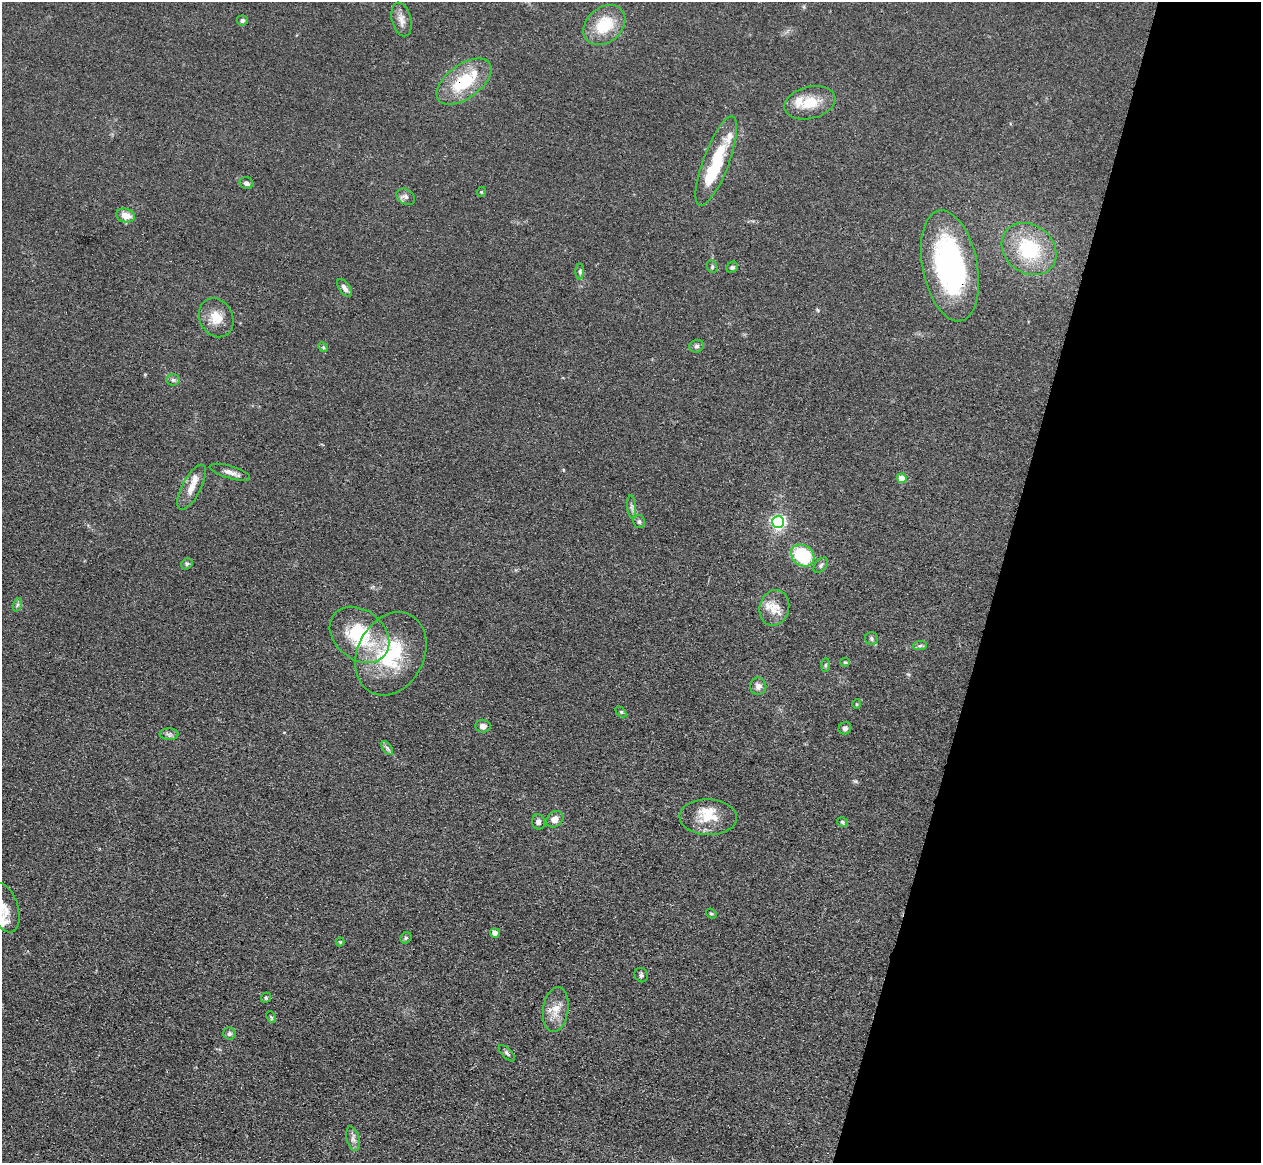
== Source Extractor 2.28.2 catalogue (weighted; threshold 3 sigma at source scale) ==
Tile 8 of 4 x 4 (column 4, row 2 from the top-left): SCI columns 3813-5071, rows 2686-3846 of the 5109 x 5248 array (HDU 1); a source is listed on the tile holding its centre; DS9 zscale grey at full resolution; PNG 1263 x 1165 px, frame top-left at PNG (2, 2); each listed source drawn as its Kron ellipse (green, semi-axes under 4 px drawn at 4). Shown black and unused: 21% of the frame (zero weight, under 3 of 4 exposures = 6% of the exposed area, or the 3 px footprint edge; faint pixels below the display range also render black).
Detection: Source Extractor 2.28.2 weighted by HDU 2 'WHT'; one run over the whole footprint, this tile lists its part. Background 0.0611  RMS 0.0075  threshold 0.0338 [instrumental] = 3 sigma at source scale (4.5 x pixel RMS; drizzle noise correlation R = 1.50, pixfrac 1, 0.05/0.05 arcsec/px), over >= 5 px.
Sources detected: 67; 1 inside a brighter object's white glare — neither listed nor drawn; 6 inside a brighter listed object's ellipse — not listed separately; the other 60 listed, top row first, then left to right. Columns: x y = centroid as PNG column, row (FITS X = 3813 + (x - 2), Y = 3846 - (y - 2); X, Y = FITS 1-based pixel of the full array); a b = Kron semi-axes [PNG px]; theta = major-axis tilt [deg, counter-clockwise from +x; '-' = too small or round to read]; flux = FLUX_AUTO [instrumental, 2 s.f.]
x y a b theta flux
401 19 17 9 -75 5.6
242 20 5 5 - 2.2
604 25 23 17 41 26
464 82 31 17 36 37
810 103 26 16 15 18
716 161 47 13 69 34
246 183 7 5 -20 2.4
481 192 5 3 - 0.69
406 197 10 7 -34 2.6
126 216 9 7 -12 8.4
1029 249 29 24 -39 50
950 266 56 27 -79 140
712 267 6 5 - 1.2
732 267 6 5 - 1.3
580 272 8 4 -90 1.4
345 288 10 5 -56 3.4
216 318 20 16 -63 12
696 346 7 6 - 1.9
323 347 5 4 - 1
173 380 6 6 - 1.7
230 472 21 6 -17 4.4
902 478 5 5 - 13
192 487 25 9 62 9.1
631 507 11 4 -85 2.1
639 522 6 6 - 1.6
778 522 6 6 - 180
803 555 12 10 -36 44
187 564 6 5 - 1.3
821 565 9 5 47 1.8
17 605 7 4 71 1.4
774 608 18 14 76 10
359 635 32 24 -39 50
871 638 6 6 - 1.6
920 646 7 4 2 1.5
391 654 43 33 63 58
845 662 5 4 - 0.98
825 665 7 4 88 1.1
758 686 9 8 - 3.7
857 704 5 4 - 0.8
621 712 6 4 -45 0.94
483 726 7 6 - 3.8
845 728 6 6 - 2
169 734 9 5 0 2.1
387 748 8 4 -53 1.7
708 817 29 18 -2 17
555 819 9 7 38 5.9
538 822 7 6 - 2.3
842 822 5 4 - 1.2
4 908 25 14 -72 10
711 913 5 4 - 1.1
495 933 5 4 - 3.9
406 938 6 5 - 1.4
340 942 4 4 - 0.73
641 975 7 6 - 1.6
266 998 5 4 - 1.1
556 1009 22 12 82 11
271 1017 6 4 -65 0.96
229 1034 6 6 - 1.8
507 1053 10 4 -45 1.6
353 1139 12 6 -76 3.3
Overlapping masked pixels (flux is a lower limit): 2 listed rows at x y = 464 82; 950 266
Isophote crosses this tile's border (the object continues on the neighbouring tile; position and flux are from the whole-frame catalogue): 1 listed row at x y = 4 908